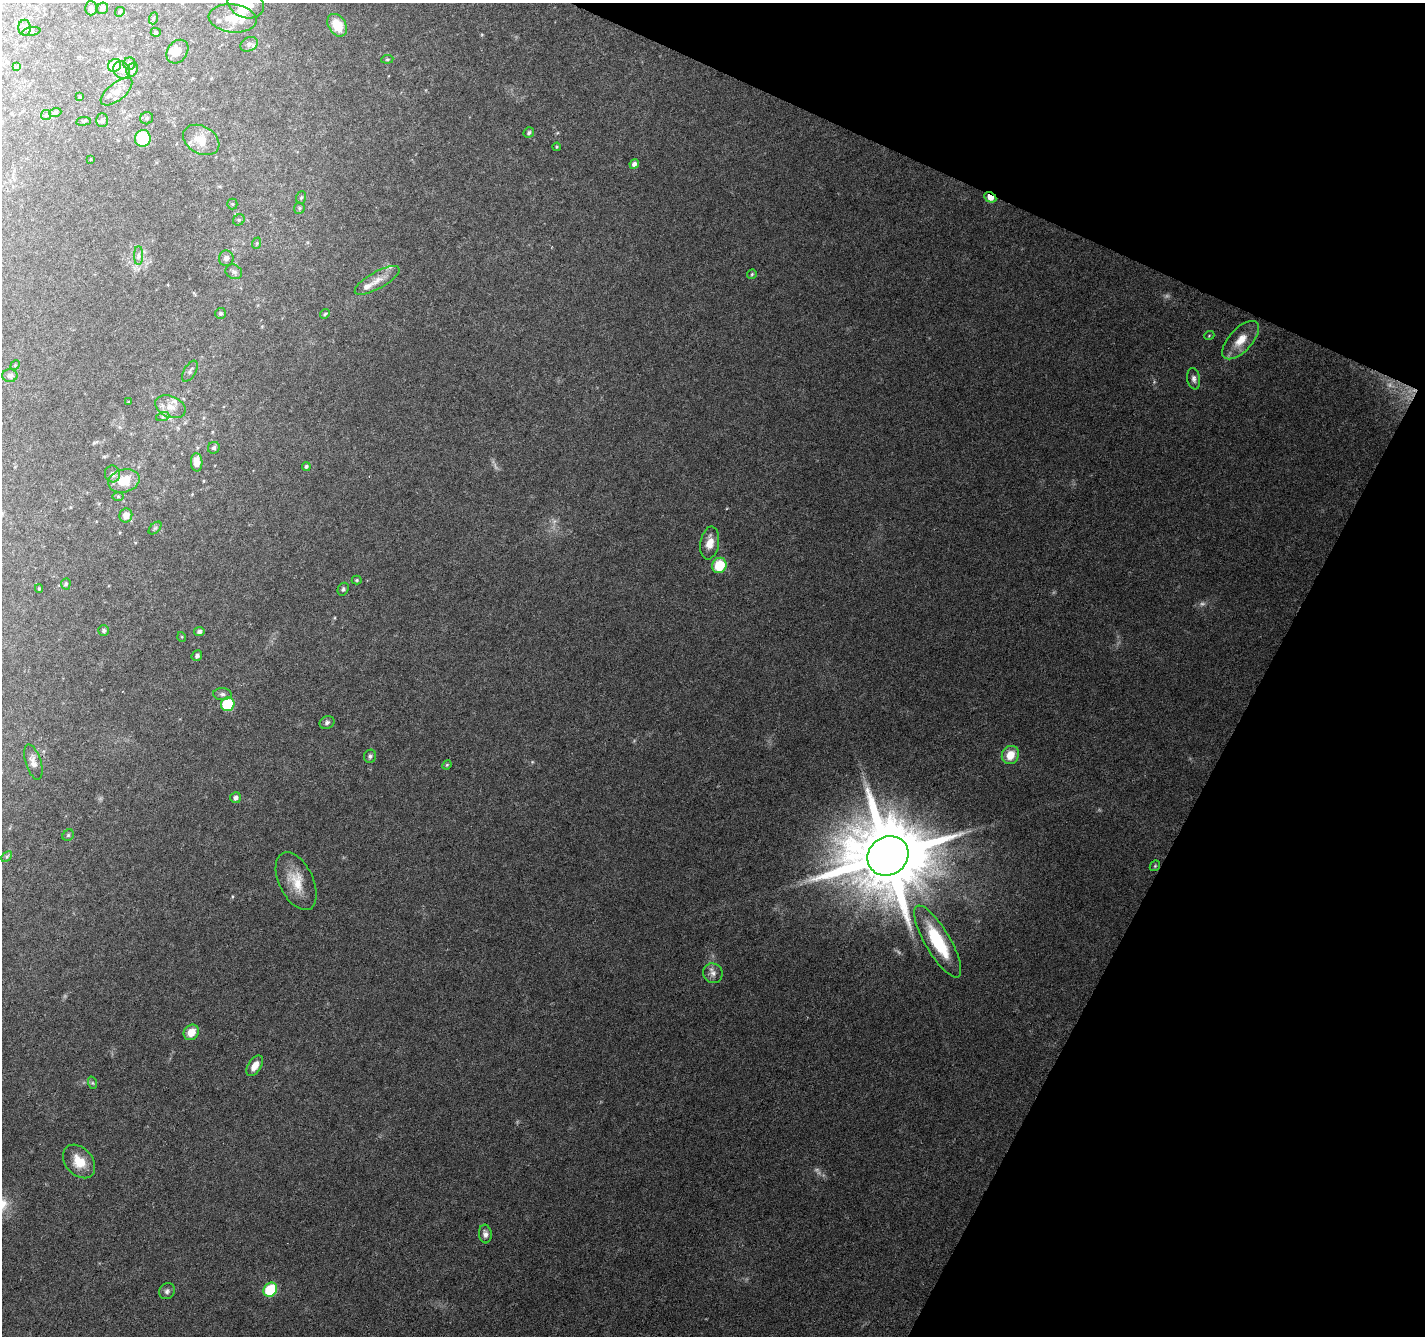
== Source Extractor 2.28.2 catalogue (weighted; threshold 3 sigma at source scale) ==
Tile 8 of 4 x 4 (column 4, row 2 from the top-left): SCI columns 4277-5699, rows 2938-4271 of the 5699 x 5809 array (HDU 1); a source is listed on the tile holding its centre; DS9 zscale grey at full resolution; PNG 1427 x 1338 px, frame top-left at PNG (2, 3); each listed source drawn as its Kron ellipse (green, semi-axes under 4 px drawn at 4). Shown black and unused: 22% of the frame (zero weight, under 3 of 6 exposures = <1% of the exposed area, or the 3 px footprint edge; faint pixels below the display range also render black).
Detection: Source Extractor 2.28.2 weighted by HDU 2 'WHT'; one run over the whole footprint, this tile lists its part. Background 0.0499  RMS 0.0034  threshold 0.0137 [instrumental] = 3 sigma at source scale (4.09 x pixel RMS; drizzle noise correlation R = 1.36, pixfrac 0.8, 0.0396/0.0396 arcsec/px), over >= 5 px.
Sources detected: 104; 5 too faint to see at this stretch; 1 inside a brighter object's white glare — neither listed nor drawn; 5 inside a brighter listed object's ellipse — not listed separately; the other 93 listed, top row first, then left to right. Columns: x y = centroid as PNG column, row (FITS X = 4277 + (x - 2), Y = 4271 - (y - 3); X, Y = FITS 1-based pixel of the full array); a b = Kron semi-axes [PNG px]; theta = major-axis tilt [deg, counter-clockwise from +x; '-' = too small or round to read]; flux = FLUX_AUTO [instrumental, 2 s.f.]
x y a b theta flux
246 4 18 14 -19 11
91 8 7 6 - 0.98
102 8 6 5 - 0.79
120 12 5 4 - 0.43
154 18 6 4 69 0.44
233 18 24 14 -6 6.5
337 25 12 8 -58 7.1
24 28 8 6 89 0.87
31 31 9 3 11 0.58
156 32 5 4 - 0.44
249 44 9 7 28 1.2
177 52 13 9 53 3.2
387 59 6 4 6 0.39
129 64 6 6 - 0.9
114 65 7 6 - 9.1
16 67 4 4 - 0.32
122 70 9 7 -55 1.5
132 70 7 5 64 0.79
116 92 19 8 39 3
80 97 3 3 - 0.35
55 113 6 4 21 0.44
46 115 5 5 - 0.44
147 118 6 6 - 0.74
102 120 7 5 -88 0.66
83 121 7 3 7 0.39
529 133 6 5 - 0.69
143 138 8 8 - 13
201 140 19 13 -29 6.2
557 147 4 4 - 0.31
91 159 3 2 - 0.2
634 164 5 4 - 1.2
301 197 6 5 - 0.48
990 197 6 4 -28 5.4
232 204 5 5 - 0.39
299 208 5 5 - 0.5
239 220 6 5 - 0.53
257 243 6 3 72 0.34
138 255 9 4 90 0.86
226 258 8 7 - 1.4
234 272 8 7 - 0.93
752 274 5 4 - 0.39
377 280 25 8 29 3.6
221 313 5 5 - 0.66
325 314 5 4 - 0.43
1209 336 5 3 - 0.28
1241 340 24 11 47 5.5
15 365 5 4 - 0.32
190 371 12 6 59 1
10 376 7 6 - 1
1194 379 11 6 -80 1.2
129 402 3 3 - 0.37
170 407 16 10 -22 3.5
163 416 7 4 20 0.58
214 448 6 5 - 0.8
197 462 9 6 -87 3.1
306 466 4 4 - 0.67
112 474 8 7 - 1.3
124 481 16 11 15 6.7
118 496 6 4 0 0.42
126 515 7 6 - 2.6
155 528 8 4 44 0.61
710 543 16 9 81 3.4
719 565 8 7 - 9.7
357 580 5 4 - 0.38
66 584 5 4 - 0.53
39 589 4 4 - 0.35
343 589 7 5 62 0.72
104 630 5 5 - 0.73
199 631 5 4 - 0.87
182 637 5 3 - 0.27
197 656 5 5 - 0.86
222 694 9 6 -2 1
228 704 7 6 - 14
327 722 8 6 26 1
1010 755 9 8 - 4.9
370 756 6 6 - 0.79
33 762 18 8 -73 2.1
447 765 5 4 - 0.35
236 798 5 5 - 1.2
68 835 6 5 - 0.49
888 856 21 19 35 4800
7 857 6 4 44 0.45
1155 866 6 4 46 0.41
296 881 31 17 -64 7.7
938 941 41 12 -59 18
713 973 10 9 - 1.7
191 1032 8 7 - 4.1
255 1066 11 6 58 2.9
93 1083 6 4 -70 0.47
79 1161 19 13 -48 6.1
485 1234 9 6 -85 1.2
270 1290 7 6 - 16
167 1291 8 7 - 0.93
Overlapping masked pixels (flux is a lower limit): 1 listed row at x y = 990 197
Isophote crosses this tile's border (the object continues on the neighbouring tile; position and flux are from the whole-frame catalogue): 1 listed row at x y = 246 4
Unlisted compact peaks at least as high as the median listed source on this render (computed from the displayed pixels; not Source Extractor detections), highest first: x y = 232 896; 482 35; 532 762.